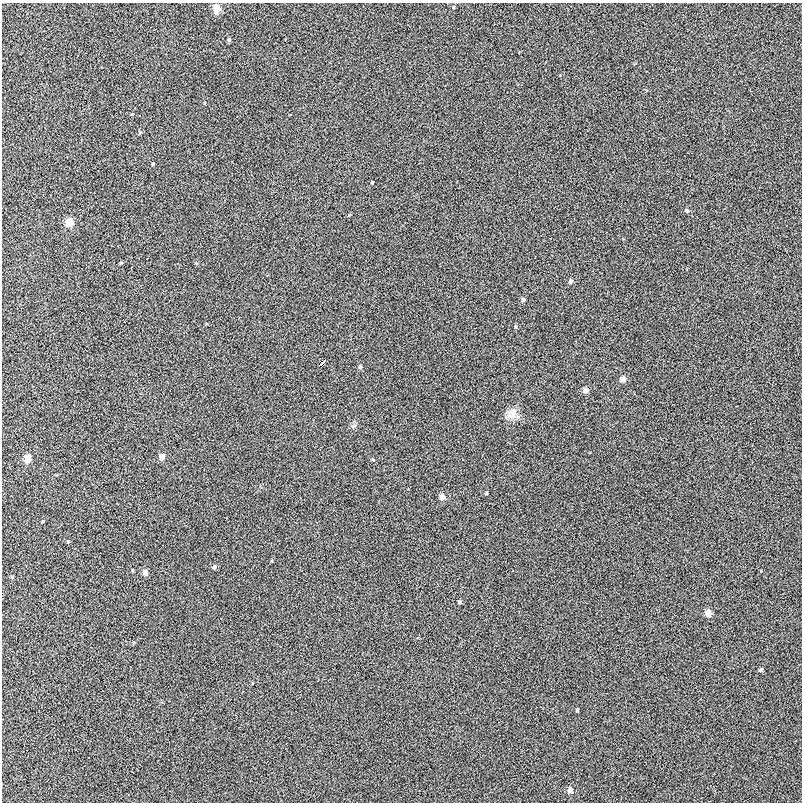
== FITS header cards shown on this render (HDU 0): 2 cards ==
NAXIS1  =                  800
NAXIS2  =                  800

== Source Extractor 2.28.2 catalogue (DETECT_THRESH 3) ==
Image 800 x 800 px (HDU 0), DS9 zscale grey, 1 PNG px = 1 image px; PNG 804 x 804 px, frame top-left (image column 1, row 800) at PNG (2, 3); no overlay
Background -0.00228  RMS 0.027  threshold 0.0821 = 3 sigma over >= 5 px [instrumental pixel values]
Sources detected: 36; all 36 listed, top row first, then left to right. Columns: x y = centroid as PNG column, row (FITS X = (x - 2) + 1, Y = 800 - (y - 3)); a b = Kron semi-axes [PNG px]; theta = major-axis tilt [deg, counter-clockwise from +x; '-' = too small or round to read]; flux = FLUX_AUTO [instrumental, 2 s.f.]
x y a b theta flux
453 7 5 3 - 1.5
216 9 5 5 - 37
229 39 4 4 - 3.5
132 114 4 3 - 1.4
153 164 3 3 - 2.2
372 182 3 3 - 2.5
687 211 5 4 - 3.5
349 215 6 3 45 1.9
69 222 5 5 - 37
121 263 4 3 - 2.4
196 263 5 3 - 1.6
571 281 5 4 - 5.1
523 300 5 4 - 4.7
515 326 5 4 - 2.2
322 363 5 3 - 28
360 367 5 5 - 4
623 379 5 5 - 13
585 390 5 5 - 11
512 413 16 13 53 19
354 426 8 5 21 4.1
162 457 5 5 - 13
28 459 5 4 - 31
373 460 5 3 - 1.7
486 493 3 3 - 1.9
442 497 5 5 - 13
42 521 4 3 - 1.7
68 541 4 3 - 2.3
214 567 5 4 - 4.7
132 570 4 3 - 1.9
145 573 5 5 - 8.6
12 577 4 3 - 2.1
459 602 4 3 - 3.9
708 613 5 4 - 21
761 670 4 3 - 5.1
577 710 4 3 - 2.7
570 790 5 4 - 11